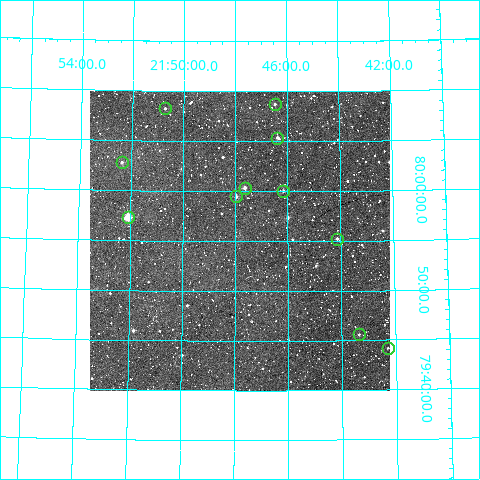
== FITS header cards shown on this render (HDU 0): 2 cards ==
NAXIS1  =                  300
NAXIS2  =                  300

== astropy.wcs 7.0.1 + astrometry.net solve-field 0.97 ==
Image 300 x 300 px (HDU 0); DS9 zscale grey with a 90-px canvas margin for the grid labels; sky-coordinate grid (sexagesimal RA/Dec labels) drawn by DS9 from the SOLVED WCS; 11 Tycho-2 reference stars matched to detected sources circled (green)
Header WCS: RA---TAN/DEC--TAN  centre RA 21:47:49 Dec +79:55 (326.96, +79.92 deg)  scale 6 arcsec/px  FOV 30.0' x 30.0'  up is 0 deg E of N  parity normal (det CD < 0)
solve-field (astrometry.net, Tycho-2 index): VERIFIED the header's WCS against the Tycho-2 star catalogue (verified at 2 index scales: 9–11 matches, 0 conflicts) and refined it, rather than solving blind
Solved WCS: RA---TAN-SIP/DEC--TAN-SIP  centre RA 21:47:49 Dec +79:55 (326.96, +79.92 deg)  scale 5.99 arcsec/px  FOV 29.9' x 30.1'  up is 0 deg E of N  parity normal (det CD < 0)
The solver's refit moves the header's centre by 1.4 arcsec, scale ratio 0.9981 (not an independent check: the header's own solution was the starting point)
Tycho-2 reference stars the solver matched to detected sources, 11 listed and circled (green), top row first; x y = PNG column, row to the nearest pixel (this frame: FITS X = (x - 90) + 1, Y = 300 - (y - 92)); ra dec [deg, ICRS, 3 dp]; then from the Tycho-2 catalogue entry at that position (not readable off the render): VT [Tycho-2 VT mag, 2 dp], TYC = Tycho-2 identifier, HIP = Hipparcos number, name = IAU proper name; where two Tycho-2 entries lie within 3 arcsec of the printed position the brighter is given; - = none
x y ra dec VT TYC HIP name
275 105 326.616 +80.145 11.76 4607-10-1 - -
165 109 327.684 +80.138 11.90 4607-46-1 - -
277 139 326.593 +80.090 11.06 4607-801-1 - -
122 163 328.093 +80.047 11.53 4607-391-1 - -
245 189 326.906 +80.006 10.50 4607-31-1 - -
283 192 326.538 +80.001 11.41 4607-1113-1 - -
236 197 326.990 +79.992 11.04 4607-130-1 - -
128 218 328.025 +79.955 8.36 4607-52-1 107940 -
337 240 326.033 +79.921 12.13 4607-1770-1 - -
359 335 325.841 +79.760 11.77 4607-1858-1 - -
388 349 325.574 +79.736 12.51 4607-1281-1 - -